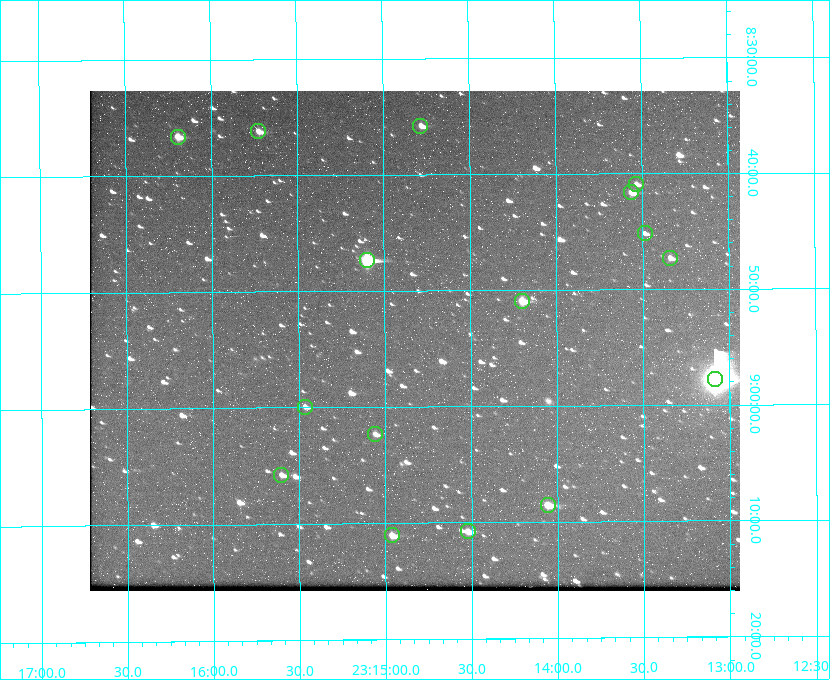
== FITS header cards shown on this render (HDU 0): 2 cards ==
NAXIS1  =                  650 / Width of table row in bytes
NAXIS2  =                  500 / Number of rows in table

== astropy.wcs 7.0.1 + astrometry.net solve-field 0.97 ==
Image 650 x 500 px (HDU 0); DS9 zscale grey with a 90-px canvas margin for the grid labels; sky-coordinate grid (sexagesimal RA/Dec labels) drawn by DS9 from the SOLVED WCS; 16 Tycho-2 reference stars matched to detected sources circled (green)
Header WCS: none
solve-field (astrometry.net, Tycho-2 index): SOLVED blind (the file carries no WCS)
Solved WCS: RA---TAN-SIP/DEC--TAN-SIP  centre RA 23:14:50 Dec +08:54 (348.71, +8.91 deg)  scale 5.17 arcsec/px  FOV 56.0' x 43.1'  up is -180 deg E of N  parity flipped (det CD > 0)
(file carries no celestial WCS; the grid is the blind solution)
Tycho-2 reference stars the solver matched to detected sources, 16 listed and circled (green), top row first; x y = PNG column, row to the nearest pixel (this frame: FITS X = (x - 90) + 1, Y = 500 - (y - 91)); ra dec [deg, ICRS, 3 dp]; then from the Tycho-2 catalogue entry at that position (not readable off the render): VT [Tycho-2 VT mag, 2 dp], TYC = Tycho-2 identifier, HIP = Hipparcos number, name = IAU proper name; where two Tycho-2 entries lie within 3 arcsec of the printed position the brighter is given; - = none
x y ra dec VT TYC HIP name
420 126 348.695 +8.597 11.30 1161-1571-1 - -
258 131 348.931 +8.603 11.18 1161-1110-1 - -
178 137 349.048 +8.610 11.72 1161-1223-1 - -
636 184 348.383 +8.682 11.92 1161-890-1 - -
631 192 348.391 +8.694 11.47 1161-728-1 - -
645 233 348.371 +8.753 12.36 1161-1249-1 - -
670 258 348.335 +8.788 11.88 1161-938-1 - -
367 260 348.775 +8.789 8.97 1161-884-1 114784 -
522 301 348.550 +8.849 10.80 1161-574-1 - -
715 379 348.271 +8.963 6.92 1161-1161-1 114608 -
305 407 348.866 +8.999 11.82 1161-694-1 - -
375 434 348.765 +9.039 11.87 1161-1547-1 - -
281 475 348.901 +9.097 11.97 1161-534-1 - -
548 505 348.514 +9.143 10.38 1161-1071-1 - -
468 531 348.631 +9.180 11.26 1161-1559-1 - -
392 535 348.741 +9.184 11.62 1161-452-1 - -